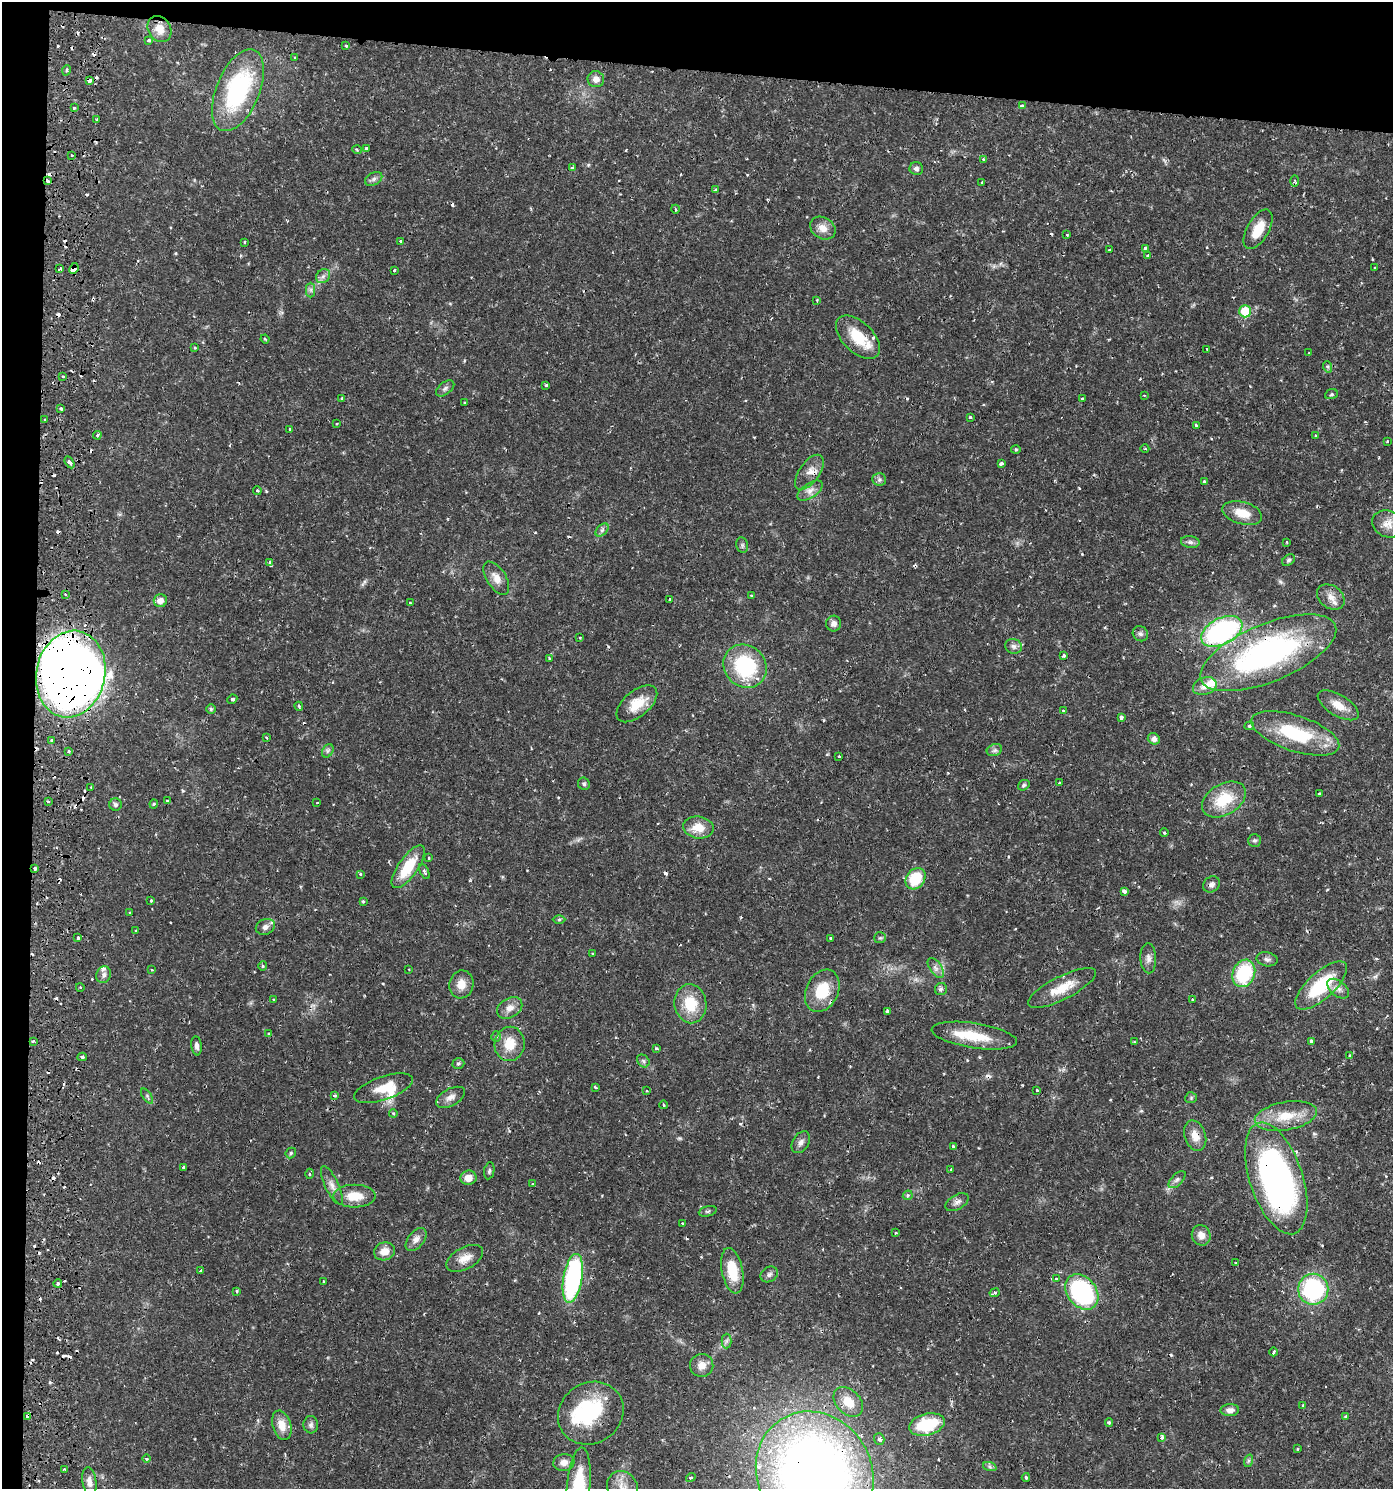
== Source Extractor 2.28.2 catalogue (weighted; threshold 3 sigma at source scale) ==
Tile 1 of 3 x 3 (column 1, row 1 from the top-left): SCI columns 269-1659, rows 2983-4469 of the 4602 x 4479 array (HDU 1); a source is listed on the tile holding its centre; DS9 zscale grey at full resolution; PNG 1395 x 1491 px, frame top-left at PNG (2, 2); each listed source drawn as its Kron ellipse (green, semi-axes under 4 px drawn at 4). Shown black and unused: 7% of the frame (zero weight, under 2 of 3 exposures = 3% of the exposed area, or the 3 px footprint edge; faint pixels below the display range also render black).
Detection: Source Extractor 2.28.2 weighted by HDU 2 'WHT'; one run over the whole footprint, this tile lists its part. Background 0.0304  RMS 0.002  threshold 0.00895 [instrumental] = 3 sigma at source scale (4.5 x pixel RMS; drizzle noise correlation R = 1.50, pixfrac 1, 0.05/0.05 arcsec/px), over >= 5 px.
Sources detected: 305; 2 inside a brighter object's white glare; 45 cosmic-ray / hot-pixel residue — neither listed nor drawn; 7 inside a brighter listed object's ellipse — not listed separately; the other 251 listed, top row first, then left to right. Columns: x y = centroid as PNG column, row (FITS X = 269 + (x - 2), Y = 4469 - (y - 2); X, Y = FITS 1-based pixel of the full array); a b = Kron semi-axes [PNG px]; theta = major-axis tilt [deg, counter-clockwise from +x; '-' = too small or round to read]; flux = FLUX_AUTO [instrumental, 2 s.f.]
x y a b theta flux
159 29 13 11 -58 2.3
149 40 3 3 - 0.42
346 45 4 3 - 0.24
295 57 3 3 - 0.22
67 70 5 3 - 0.26
596 79 8 8 - 1.4
90 80 4 3 - 0.9
238 90 43 21 68 22
1022 106 4 4 - 0.65
74 108 3 3 - 0.47
97 120 3 2 - 0.29
366 148 3 3 - 0.39
357 150 5 3 - 0.22
72 155 3 2 - 0.23
983 159 4 3 - 0.3
573 168 4 4 - 0.48
916 169 7 6 - 0.61
374 179 9 6 28 0.63
48 181 3 3 - 1.5
1295 181 6 4 88 0.27
982 183 3 3 - 0.24
715 190 4 3 - 0.3
675 209 4 3 - 0.19
823 228 13 10 -31 1.9
1258 229 22 11 60 4
1067 235 3 3 - 0.24
245 242 4 3 - 0.19
400 242 3 3 - 0.47
1145 248 3 3 - 0.41
1109 250 3 2 - 0.17
1148 256 3 3 - 0.47
74 268 5 4 - 2.1
1375 268 4 2 - 0.18
60 269 3 2 - 0.28
395 270 3 3 - 0.39
323 276 8 6 44 0.68
311 290 7 4 -90 0.51
817 300 3 3 - 0.27
1245 311 6 6 - 6.3
858 337 27 15 -44 6.1
265 339 4 3 - 0.23
195 348 3 3 - 0.2
1207 349 3 2 - 0.18
1309 353 3 2 - 0.12
1328 367 6 4 -71 0.33
63 376 3 3 - 0.27
546 385 3 3 - 0.21
445 388 10 6 38 0.62
1331 394 6 5 - 0.32
1144 395 2 2 - 0.14
342 398 3 3 - 0.19
1082 398 3 2 - 0.15
464 403 3 2 - 0.22
61 408 3 3 - 0.59
970 417 3 3 - 0.21
45 420 3 3 - 0.27
336 424 3 2 - 0.17
1196 425 3 3 - 0.45
290 429 3 3 - 0.64
97 435 4 4 - 0.27
1316 435 3 2 - 0.23
1387 441 3 3 - 0.18
1145 448 4 3 - 0.17
1016 450 5 3 - 0.23
69 462 6 3 -59 0.62
1001 464 4 3 - 1.9
809 472 20 10 55 2.1
879 479 7 6 - 0.52
1204 481 3 3 - 0.32
257 491 4 4 - 0.29
810 491 14 7 34 1.3
1242 513 20 11 -16 3.4
1387 524 16 13 -28 2
602 530 8 5 45 0.5
1190 542 9 6 -9 0.6
1287 542 3 2 - 0.2
742 545 8 6 -79 0.46
1289 560 7 5 40 0.39
270 563 4 4 - 0.57
496 578 18 9 -57 2
65 594 3 3 - 0.15
751 596 3 3 - 0.19
1331 597 15 11 -36 1.8
670 599 3 2 - 0.22
160 601 6 6 - 1.4
410 603 3 3 - 0.36
834 623 8 7 - 0.85
1222 631 22 13 27 35
1140 634 8 7 - 0.59
580 638 3 3 - 0.18
1013 646 8 7 - 0.69
1268 653 72 29 22 51
1064 656 3 3 - 0.4
549 658 3 2 - 0.17
745 666 23 20 -44 16
71 674 44 34 78 200
1205 686 12 8 18 1.6
232 699 5 4 - 0.34
637 704 24 13 40 4.2
1338 705 23 10 -31 2.7
299 706 5 3 - 0.25
211 709 5 5 - 0.32
1063 710 4 2 - 0.15
1121 718 4 3 - 0.65
1249 726 5 3 - 0.31
1295 733 46 18 -18 13
266 737 3 3 - 0.38
1154 739 6 5 - 0.79
52 740 3 3 - 0.46
994 750 8 6 20 0.51
69 751 3 2 - 0.31
328 751 7 5 60 0.5
839 757 3 2 - 0.33
1059 783 3 3 - 0.37
584 784 6 5 - 0.37
1024 785 6 5 - 0.34
91 787 3 2 - 0.2
1319 793 3 3 - 0.23
1224 799 24 15 30 7.1
48 801 3 3 - 0.29
167 801 3 3 - 0.38
317 803 3 2 - 0.16
154 804 4 4 - 0.21
115 805 6 6 - 0.5
698 828 15 11 -8 3.1
1164 832 4 3 - 0.2
1255 840 6 6 - 0.39
429 858 3 3 - 0.2
408 867 25 9 55 6.8
35 868 4 3 - 0.56
424 871 8 3 -64 0.42
360 874 3 3 - 0.31
915 879 11 9 54 6.8
1211 884 9 7 40 0.84
1124 891 4 4 - 0.93
151 900 3 3 - 0.34
363 901 4 3 - 0.21
130 912 3 2 - 0.17
559 920 6 4 1 0.33
265 927 10 7 26 0.89
136 930 3 2 - 0.21
78 938 3 3 - 0.37
880 938 6 5 - 0.32
831 939 3 3 - 0.33
593 953 2 2 - 0.18
1148 958 15 8 -88 1.1
1267 959 10 7 -10 0.68
263 966 5 4 - 0.24
936 968 11 6 -56 0.95
409 969 3 2 - 0.14
152 970 3 2 - 0.17
1244 973 14 11 69 12
104 975 8 7 - 0.69
461 984 14 12 80 2.3
1321 985 33 13 42 11
80 987 4 3 - 0.16
1062 988 38 11 27 4.8
941 989 6 6 - 0.42
1338 989 12 7 -40 1.1
822 991 22 16 64 6.8
274 999 3 3 - 0.25
1192 999 3 2 - 0.18
690 1004 19 16 -81 5.9
510 1008 14 9 32 1.6
887 1011 4 3 - 0.77
269 1034 4 3 - 0.24
974 1036 43 12 -9 6.9
496 1037 5 4 - 0.49
33 1041 3 3 - 0.29
1311 1041 3 3 - 1.4
1134 1042 3 2 - 0.14
510 1044 17 15 79 4.2
197 1046 9 5 -82 0.7
657 1049 4 3 - 0.36
1350 1055 4 2 - 0.18
82 1057 4 4 - 0.31
643 1061 7 5 -47 0.45
458 1063 6 5 - 0.33
595 1087 3 2 - 0.27
384 1088 31 11 19 4.2
1037 1090 3 3 - 0.28
646 1091 3 2 - 0.17
334 1095 3 3 - 0.58
147 1096 8 4 -55 0.38
450 1097 16 8 29 1.3
1191 1098 6 5 - 0.34
664 1105 4 2 - 0.17
393 1113 4 3 - 0.24
1286 1116 31 14 10 5.6
1195 1136 16 10 -72 2.3
801 1142 12 8 57 0.88
953 1146 3 3 - 0.32
291 1153 6 4 48 0.29
184 1167 3 3 - 0.5
951 1169 3 2 - 0.15
489 1171 8 5 80 0.41
309 1174 5 3 - 0.2
468 1178 8 7 - 1.9
1276 1178 58 26 -72 73
1177 1180 11 5 45 0.65
533 1184 3 3 - 0.19
332 1185 21 7 -65 1.4
908 1195 5 4 - 0.38
354 1196 21 11 0 3.9
957 1202 12 7 31 0.9
708 1211 9 5 13 0.41
682 1223 4 2 - 0.14
896 1233 3 3 - 0.23
1201 1235 10 9 - 1.6
416 1239 13 8 50 1.2
384 1251 11 9 20 1.9
465 1258 20 11 29 2.2
1236 1263 4 2 - 0.14
201 1271 3 3 - 0.42
732 1271 23 10 -79 6
769 1274 9 7 30 0.66
573 1278 25 9 80 30
1056 1279 4 4 - 0.29
324 1281 3 2 - 0.2
58 1284 4 4 - 0.4
1313 1289 15 15 - 23
236 1291 3 3 - 0.59
1082 1292 19 14 -52 27
995 1293 5 4 - 0.4
726 1341 7 5 89 0.47
1274 1352 4 3 - 0.32
702 1365 12 11 - 1.6
848 1402 17 12 -46 3.5
1303 1405 3 3 - 0.4
1230 1410 9 6 2 0.97
591 1413 34 30 34 16
27 1417 4 3 - 0.94
1346 1417 3 3 - 0.27
1109 1423 4 4 - 0.26
282 1425 15 9 -72 2.4
311 1425 8 7 - 0.63
927 1425 18 11 15 9.8
1162 1437 3 3 - 0.62
879 1439 6 5 - 0.52
1297 1449 3 2 - 0.21
146 1458 4 4 - 0.39
1248 1461 6 4 72 0.33
564 1462 10 8 8 1.4
990 1467 7 4 -19 0.38
65 1469 3 2 - 0.27
815 1473 63 57 -58 190
691 1477 5 4 - 0.38
1026 1477 4 3 - 0.24
89 1482 15 7 -83 1.3
578 1486 38 11 85 11
622 1487 16 14 -47 2.7
Overlapping masked pixels (flux is a lower limit): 16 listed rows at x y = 90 80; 48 181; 74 268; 809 472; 1222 631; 1268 653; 71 674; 35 868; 1321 985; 822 991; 1195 1136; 1276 1178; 1082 1292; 591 1413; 27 1417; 815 1473
Isophote crosses this tile's border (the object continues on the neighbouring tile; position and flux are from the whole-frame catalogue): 3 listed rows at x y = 815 1473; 578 1486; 622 1487